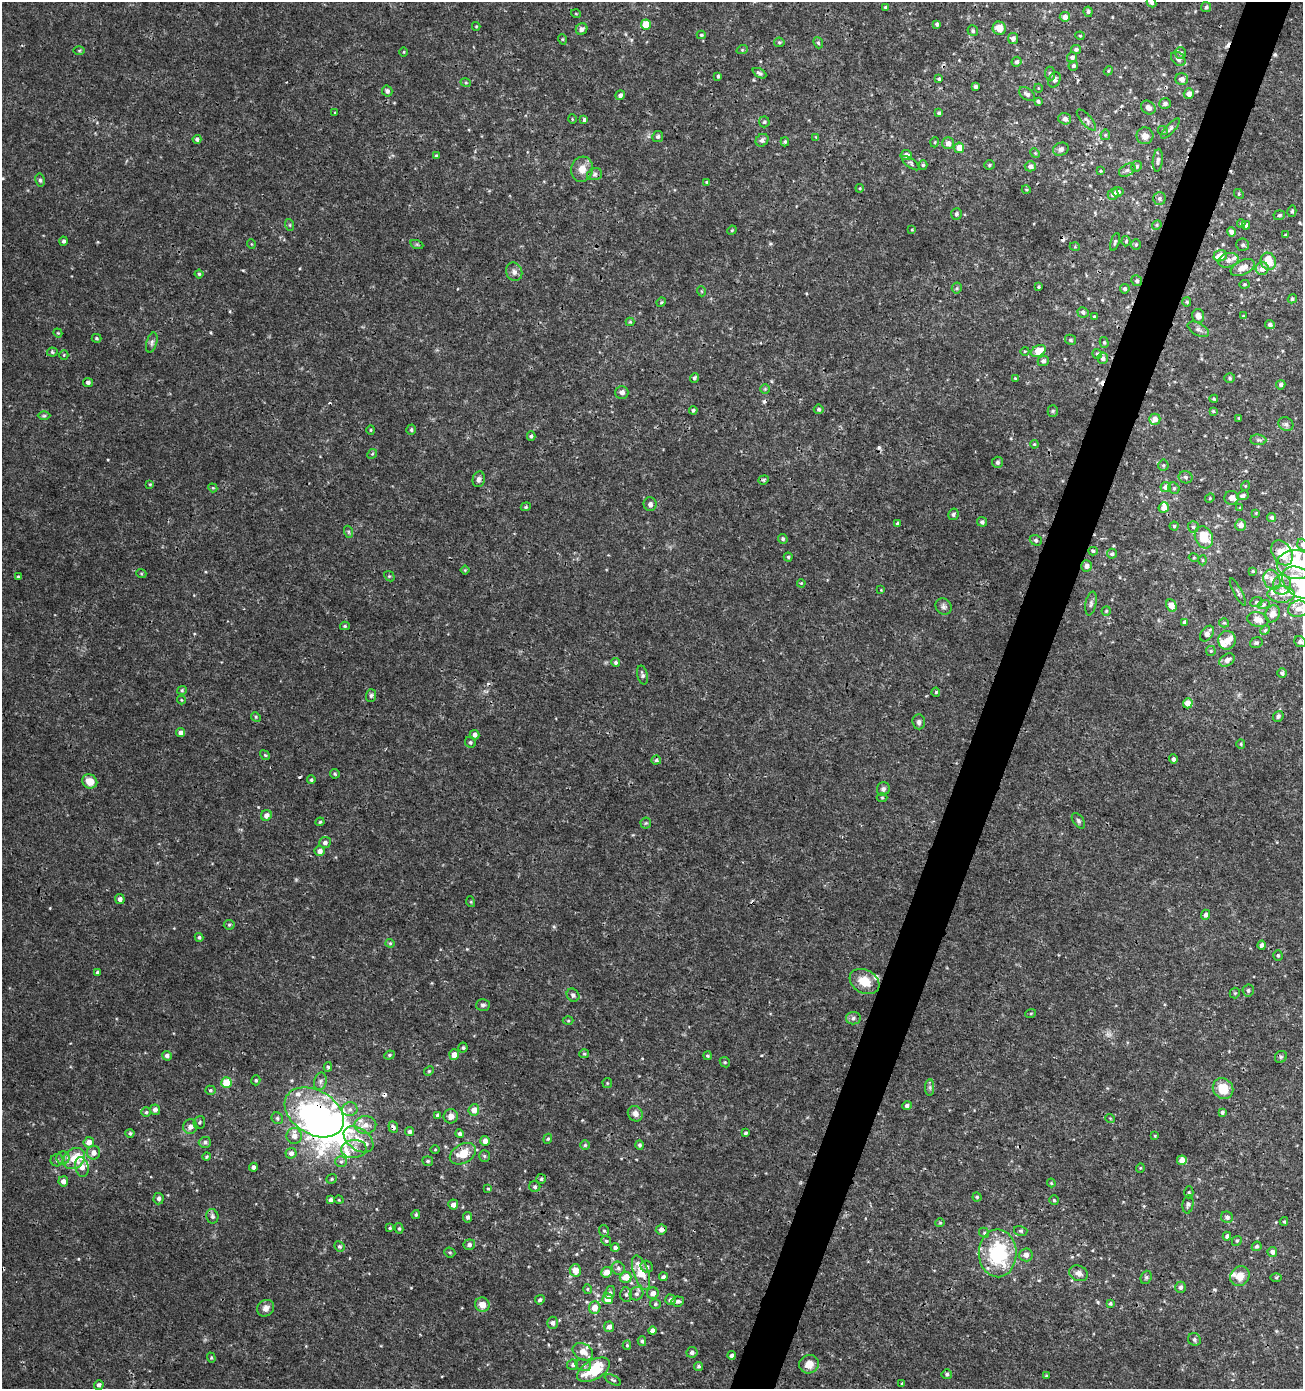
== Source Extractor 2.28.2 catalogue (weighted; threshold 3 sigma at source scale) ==
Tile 10 of 4 x 4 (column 2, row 3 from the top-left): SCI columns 1578-2878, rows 1389-2775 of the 5692 x 5560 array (HDU 1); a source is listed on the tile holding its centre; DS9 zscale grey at full resolution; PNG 1305 x 1391 px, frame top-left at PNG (2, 2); each listed source drawn as its Kron ellipse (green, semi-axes under 4 px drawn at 4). Shown black and unused: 4% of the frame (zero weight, under 3 of 4 exposures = <1% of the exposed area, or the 3 px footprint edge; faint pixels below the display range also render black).
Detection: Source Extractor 2.28.2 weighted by HDU 2 'WHT'; one run over the whole footprint, this tile lists its part. Background 0.00165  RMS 9.3e-04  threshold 0.0042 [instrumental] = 3 sigma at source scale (4.5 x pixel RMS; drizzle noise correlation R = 1.50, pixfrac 1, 0.0396/0.0396 arcsec/px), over >= 5 px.
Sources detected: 457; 1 too faint to see at this stretch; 5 inside a brighter object's white glare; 12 cosmic-ray / hot-pixel residue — neither listed nor drawn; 18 inside a brighter listed object's ellipse — not listed separately; the other 421 listed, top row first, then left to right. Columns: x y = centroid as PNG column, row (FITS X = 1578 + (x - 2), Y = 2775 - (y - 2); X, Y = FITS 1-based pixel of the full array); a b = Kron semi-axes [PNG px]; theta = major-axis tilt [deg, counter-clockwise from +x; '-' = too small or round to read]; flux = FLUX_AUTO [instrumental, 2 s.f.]
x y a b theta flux
1151 3 5 4 - 0.18
885 7 3 2 - 0.083
1206 7 5 5 - 0.15
1088 12 5 4 - 0.19
576 14 5 3 - 0.078
1065 17 5 5 - 0.44
937 24 4 3 - 0.19
646 25 5 5 - 2.1
476 26 4 4 - 0.091
999 28 7 6 - 1.1
582 29 6 5 - 0.29
973 31 5 5 - 0.16
701 35 4 4 - 0.12
1080 36 4 4 - 0.092
562 39 5 3 - 0.09
1013 39 5 5 - 0.35
779 42 5 5 - 0.14
818 43 6 4 -68 0.15
1076 49 5 4 - 0.23
79 50 6 4 1 0.1
742 50 5 3 - 0.098
404 52 4 3 - 0.077
1181 53 6 5 - 0.25
1072 57 5 5 - 0.28
1178 59 8 6 -45 0.3
1017 62 5 4 - 0.21
1073 66 5 4 - 0.15
1108 71 4 3 - 0.094
759 73 7 4 -29 0.22
1050 74 7 5 -85 0.19
718 76 4 4 - 0.15
939 79 3 3 - 0.14
1182 79 6 6 - 0.47
1054 80 8 5 65 0.29
466 83 5 3 - 0.1
975 86 4 3 - 0.23
1038 88 4 3 - 0.064
387 91 5 5 - 0.22
1027 94 9 5 -34 0.31
1189 94 5 5 - 0.6
620 95 5 4 - 0.25
1038 101 4 3 - 0.17
1165 104 6 5 - 0.22
1148 107 8 6 -38 0.4
335 113 4 2 - 0.063
939 113 4 4 - 0.16
572 119 5 3 - 0.072
584 119 3 3 - 0.21
1065 119 6 5 - 0.35
1086 120 13 5 -49 0.31
764 122 5 5 - 0.17
1170 128 13 4 47 0.28
1163 131 5 3 - 0.096
1105 135 5 5 - 0.13
1145 136 8 8 - 0.6
658 137 5 5 - 0.2
816 137 4 4 - 0.079
197 139 4 4 - 0.21
762 140 7 5 44 0.29
785 142 4 4 - 0.14
935 142 5 3 - 0.09
948 143 6 5 - 0.53
959 148 5 5 - 1.2
1061 149 8 6 20 0.32
1035 153 5 4 - 0.11
906 155 6 5 - 0.41
436 156 4 3 - 0.11
1158 160 11 5 85 0.28
911 163 10 4 -37 0.2
923 165 5 4 - 0.15
989 165 5 4 - 0.14
1030 166 5 5 - 0.35
1137 166 6 5 - 0.18
582 169 12 11 - 0.92
1127 170 9 5 30 0.28
1101 171 3 3 - 0.083
595 174 7 5 16 0.21
40 180 6 4 -80 0.18
707 182 4 4 - 0.093
860 188 4 3 - 0.079
1026 189 4 3 - 0.082
1118 192 6 5 - 0.33
1113 194 5 5 - 0.36
1239 194 5 4 - 0.13
1159 198 6 6 - 0.22
1292 211 6 4 75 0.14
956 214 6 5 - 0.23
1279 215 6 5 - 0.16
1241 223 4 3 - 0.13
290 225 6 3 -71 0.11
1157 225 5 4 - 0.12
1246 225 4 4 - 0.31
732 230 5 4 - 0.096
912 230 4 2 - 0.075
1231 232 5 4 - 0.35
1285 235 3 3 - 0.083
64 241 4 4 - 0.21
1126 241 5 4 - 0.12
1115 242 9 4 72 0.17
251 244 5 3 - 0.069
417 245 6 4 -20 0.14
1136 245 5 4 - 0.11
1243 245 6 6 - 0.23
1075 247 5 3 - 0.082
1220 256 6 5 - 1.2
1228 260 10 7 13 0.45
1268 261 8 7 - 2.1
1243 268 13 7 25 0.95
1262 269 6 6 - 0.73
514 272 9 8 - 0.4
199 274 4 4 - 0.13
1137 281 6 5 - 0.21
1244 284 5 4 - 0.11
1039 287 3 3 - 0.11
957 288 5 5 - 0.14
1125 289 5 4 - 0.22
701 291 5 3 - 0.08
1292 299 5 4 - 0.17
661 302 5 4 - 0.12
1187 302 5 4 - 0.14
1083 312 5 5 - 0.23
1094 316 4 3 - 0.095
1198 316 7 6 - 0.54
1243 316 3 2 - 0.054
630 322 4 4 - 0.1
1270 325 5 4 - 0.27
1198 329 12 6 -29 0.33
58 333 4 3 - 0.085
96 338 5 4 - 0.12
1071 340 6 5 - 0.15
1104 342 5 4 - 0.13
152 343 10 5 73 0.28
1025 351 4 3 - 0.084
1038 351 8 5 28 1.7
52 352 5 4 - 0.15
1097 354 5 5 - 0.16
64 355 5 4 - 0.11
1103 358 6 5 - 0.32
1043 361 5 5 - 0.21
694 378 5 4 - 0.16
1015 378 4 3 - 0.076
1230 378 5 4 - 0.16
88 382 5 4 - 0.25
1281 385 5 4 - 0.21
765 389 5 5 - 0.12
622 392 6 6 - 0.39
1214 399 4 3 - 0.11
819 409 5 4 - 0.17
693 410 4 4 - 0.15
1053 411 5 5 - 0.13
1213 411 4 3 - 0.094
44 416 6 4 1 0.14
1239 418 3 2 - 0.08
1155 419 5 5 - 0.65
1286 424 8 6 -36 0.28
371 430 5 4 - 0.096
411 430 5 4 - 0.16
531 436 5 4 - 0.16
1258 440 8 5 -6 0.23
1034 444 4 4 - 0.1
372 454 5 4 - 0.11
997 462 5 5 - 0.23
1163 465 5 5 - 0.14
1186 477 7 6 - 0.24
479 479 8 6 77 0.31
764 480 5 4 - 0.18
150 484 4 3 - 0.079
1245 486 5 3 - 0.079
1166 487 5 5 - 0.61
213 488 5 3 - 0.086
1174 488 6 5 - 0.18
1243 495 6 4 20 0.25
1210 498 5 4 - 0.098
1231 498 7 7 - 0.43
650 504 7 6 - 0.32
526 507 5 4 - 0.11
1164 508 5 5 - 0.64
1240 508 4 4 - 0.077
1256 513 3 3 - 0.068
953 514 6 5 - 0.21
1271 517 5 4 - 0.22
982 522 5 5 - 0.25
898 523 4 3 - 0.21
1241 525 5 5 - 0.48
1174 526 4 4 - 0.14
1193 527 6 5 - 0.2
349 532 6 4 -71 0.13
1204 537 11 8 -64 2.2
783 539 5 4 - 0.17
1036 540 6 5 - 0.19
1302 545 6 5 - 0.16
1093 551 5 4 - 0.16
1282 553 13 9 -58 1.9
1112 554 5 5 - 0.17
788 557 4 4 - 0.13
1194 558 5 3 - 0.084
1203 560 5 3 - 0.1
1297 564 20 14 -3 4.5
1087 566 5 5 - 0.42
465 570 4 4 - 0.09
1253 571 4 3 - 0.1
141 573 5 3 - 0.09
389 576 6 4 -42 0.12
18 577 4 4 - 0.12
1272 580 10 8 -62 0.66
801 583 4 3 - 0.086
1300 583 20 13 -39 3.8
1282 585 10 9 - 0.67
881 590 4 4 - 0.077
1238 592 15 3 -62 0.2
1281 594 13 8 -1 0.83
1256 602 6 5 - 0.17
1091 603 12 5 78 0.27
1264 604 6 4 20 0.14
1171 605 6 5 - 0.89
943 607 9 7 -46 0.3
1298 609 10 8 14 0.76
1106 611 5 4 - 0.11
1272 614 9 7 70 0.67
1258 619 11 7 -12 0.85
1184 622 4 4 - 0.17
1224 623 5 4 - 0.12
345 626 5 4 - 0.12
1265 630 5 4 - 0.11
1207 634 9 6 54 0.57
1227 640 9 8 - 0.65
1300 642 6 5 - 0.25
1256 643 6 5 - 0.19
1211 651 5 5 - 0.13
1227 660 8 6 30 0.52
616 663 4 4 - 0.23
1282 673 5 4 - 0.19
642 675 9 5 -75 0.22
182 690 4 4 - 0.11
936 692 4 4 - 0.11
371 695 6 5 - 0.18
181 700 4 4 - 0.083
1188 703 5 5 - 0.92
1278 716 5 5 - 0.28
256 717 5 4 - 0.12
919 722 7 6 - 0.29
181 733 5 4 - 0.41
475 735 5 4 - 0.43
470 742 6 5 - 0.17
1241 744 5 4 - 0.12
265 755 5 4 - 0.12
1173 759 5 4 - 0.24
656 760 5 4 - 0.19
335 774 5 4 - 0.14
311 780 4 4 - 0.13
90 781 8 7 - 1.2
883 789 7 6 - 0.23
882 798 5 3 - 0.096
266 815 5 5 - 0.54
1078 821 9 5 -54 0.2
320 822 4 4 - 0.11
646 823 5 5 - 0.13
325 842 6 5 - 0.35
320 851 5 5 - 0.48
120 899 5 5 - 0.35
471 902 5 3 - 0.088
1205 915 5 4 - 0.32
229 925 5 5 - 0.14
199 937 4 4 - 0.15
390 943 4 4 - 0.11
1262 945 4 4 - 0.27
1278 955 5 4 - 0.14
97 972 4 4 - 0.19
864 981 16 11 -30 1.7
1248 990 6 5 - 0.21
1235 993 5 5 - 0.11
573 995 7 6 - 0.25
483 1005 7 6 - 0.24
1031 1013 5 3 - 0.1
853 1018 7 6 - 0.27
568 1021 5 3 - 0.099
463 1048 5 4 - 0.15
584 1054 5 4 - 0.12
389 1055 5 4 - 0.13
454 1055 5 5 - 0.73
167 1056 5 4 - 0.35
707 1056 4 4 - 0.14
1281 1057 6 5 - 0.15
725 1062 5 4 - 0.12
328 1067 5 4 - 0.15
429 1071 5 4 - 0.11
256 1080 5 4 - 0.14
320 1081 9 6 77 0.28
226 1083 5 5 - 2.6
607 1083 5 4 - 0.1
930 1087 8 4 90 0.21
1223 1088 11 9 -49 1.8
210 1090 5 4 - 0.15
907 1106 5 4 - 0.24
350 1109 8 7 - 0.35
155 1110 5 5 - 0.35
474 1110 6 5 - 0.81
146 1112 4 4 - 0.13
314 1112 32 22 -31 22
1222 1112 4 4 - 0.16
635 1114 8 7 - 0.47
438 1115 4 4 - 0.28
451 1116 7 7 - 0.55
277 1118 6 5 - 0.21
1110 1118 5 3 - 0.075
199 1122 6 5 - 0.17
365 1125 11 9 2 0.8
190 1127 7 7 - 0.48
393 1127 5 4 - 0.37
409 1132 4 4 - 0.22
130 1133 4 4 - 0.17
746 1133 3 3 - 0.15
460 1134 4 4 - 0.25
294 1136 8 7 - 0.63
1155 1136 4 2 - 0.073
358 1139 17 10 -36 1.2
548 1139 5 4 - 0.12
485 1141 5 4 - 0.56
89 1142 5 5 - 0.69
205 1142 6 5 - 0.26
585 1145 5 5 - 0.14
639 1145 5 4 - 0.2
354 1149 13 9 5 0.73
435 1149 4 3 - 0.08
93 1153 7 6 - 0.63
291 1153 5 5 - 0.34
463 1154 14 9 31 1.8
484 1156 5 5 - 0.15
206 1157 4 4 - 0.13
63 1158 6 6 - 0.3
74 1158 12 9 42 1.9
57 1160 6 6 - 0.23
1182 1160 5 5 - 0.85
428 1161 5 5 - 0.19
341 1162 6 5 - 0.19
82 1167 10 6 -78 0.74
253 1167 4 4 - 0.26
1140 1168 5 3 - 0.084
332 1179 5 4 - 0.13
541 1179 5 5 - 0.15
63 1181 5 5 - 0.47
1051 1183 4 3 - 0.097
535 1187 5 5 - 0.21
488 1189 4 3 - 0.097
1189 1192 6 4 -90 0.14
977 1197 4 4 - 0.12
159 1199 6 5 - 0.27
330 1200 4 3 - 0.25
339 1200 4 3 - 0.07
1054 1200 5 5 - 0.14
453 1204 5 5 - 0.51
1188 1204 9 5 81 0.22
416 1215 4 4 - 0.14
212 1216 7 6 - 0.26
467 1217 5 4 - 0.24
1227 1217 6 5 - 0.3
1284 1221 4 4 - 0.11
940 1223 4 4 - 0.094
390 1228 4 4 - 0.13
399 1228 5 4 - 0.15
661 1230 5 5 - 0.45
604 1231 6 5 - 0.17
1021 1231 7 5 -14 0.16
984 1233 5 4 - 0.15
1227 1236 4 4 - 0.28
606 1241 5 4 - 0.13
1237 1241 5 4 - 0.14
469 1245 5 5 - 0.32
339 1246 5 5 - 0.18
1257 1246 5 4 - 0.22
615 1248 4 4 - 0.22
450 1252 5 5 - 0.12
1272 1252 5 5 - 0.41
998 1253 24 19 -89 7.4
1026 1255 7 6 - 0.49
647 1267 6 5 - 0.21
618 1268 7 6 - 0.27
575 1270 6 5 - 0.88
606 1272 5 5 - 0.92
641 1272 18 7 -71 2.3
1079 1273 9 7 -22 0.52
1240 1276 10 9 - 1
626 1277 6 5 - 1.2
663 1277 4 4 - 0.22
1146 1277 7 5 69 0.16
1276 1277 6 4 0 0.12
1180 1287 6 5 - 0.27
587 1289 5 3 - 0.09
610 1292 7 5 74 0.19
653 1293 6 5 - 0.52
637 1294 7 6 - 0.3
626 1295 7 5 -87 0.22
608 1299 5 5 - 1.2
540 1300 5 4 - 0.22
670 1300 5 5 - 0.26
678 1301 6 5 - 0.2
1110 1303 4 3 - 0.13
655 1304 5 4 - 0.14
482 1305 7 7 - 0.81
266 1308 9 8 - 0.52
595 1308 6 5 - 1
552 1323 6 5 - 0.3
609 1327 5 5 - 0.46
653 1331 4 4 - 0.42
1194 1339 7 6 - 0.22
642 1341 5 4 - 0.18
627 1345 4 4 - 0.12
583 1352 11 8 -30 0.94
692 1352 5 5 - 0.31
732 1355 4 3 - 0.3
211 1358 5 4 - 0.12
809 1364 10 9 - 0.88
573 1365 5 5 - 0.19
583 1365 8 6 -16 0.21
699 1366 4 4 - 0.16
594 1370 18 9 29 4
947 1374 5 5 - 0.19
1046 1376 3 3 - 0.093
613 1380 9 4 -27 0.17
902 1383 4 3 - 0.095
99 1385 5 4 - 0.28
Overlapping masked pixels (flux is a lower limit): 6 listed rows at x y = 314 1112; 393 1127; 463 1154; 661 1230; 594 1370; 613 1380
Isophote crosses this tile's border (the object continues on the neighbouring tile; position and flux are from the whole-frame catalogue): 4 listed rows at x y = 1151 3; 1302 545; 1297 564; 1300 583